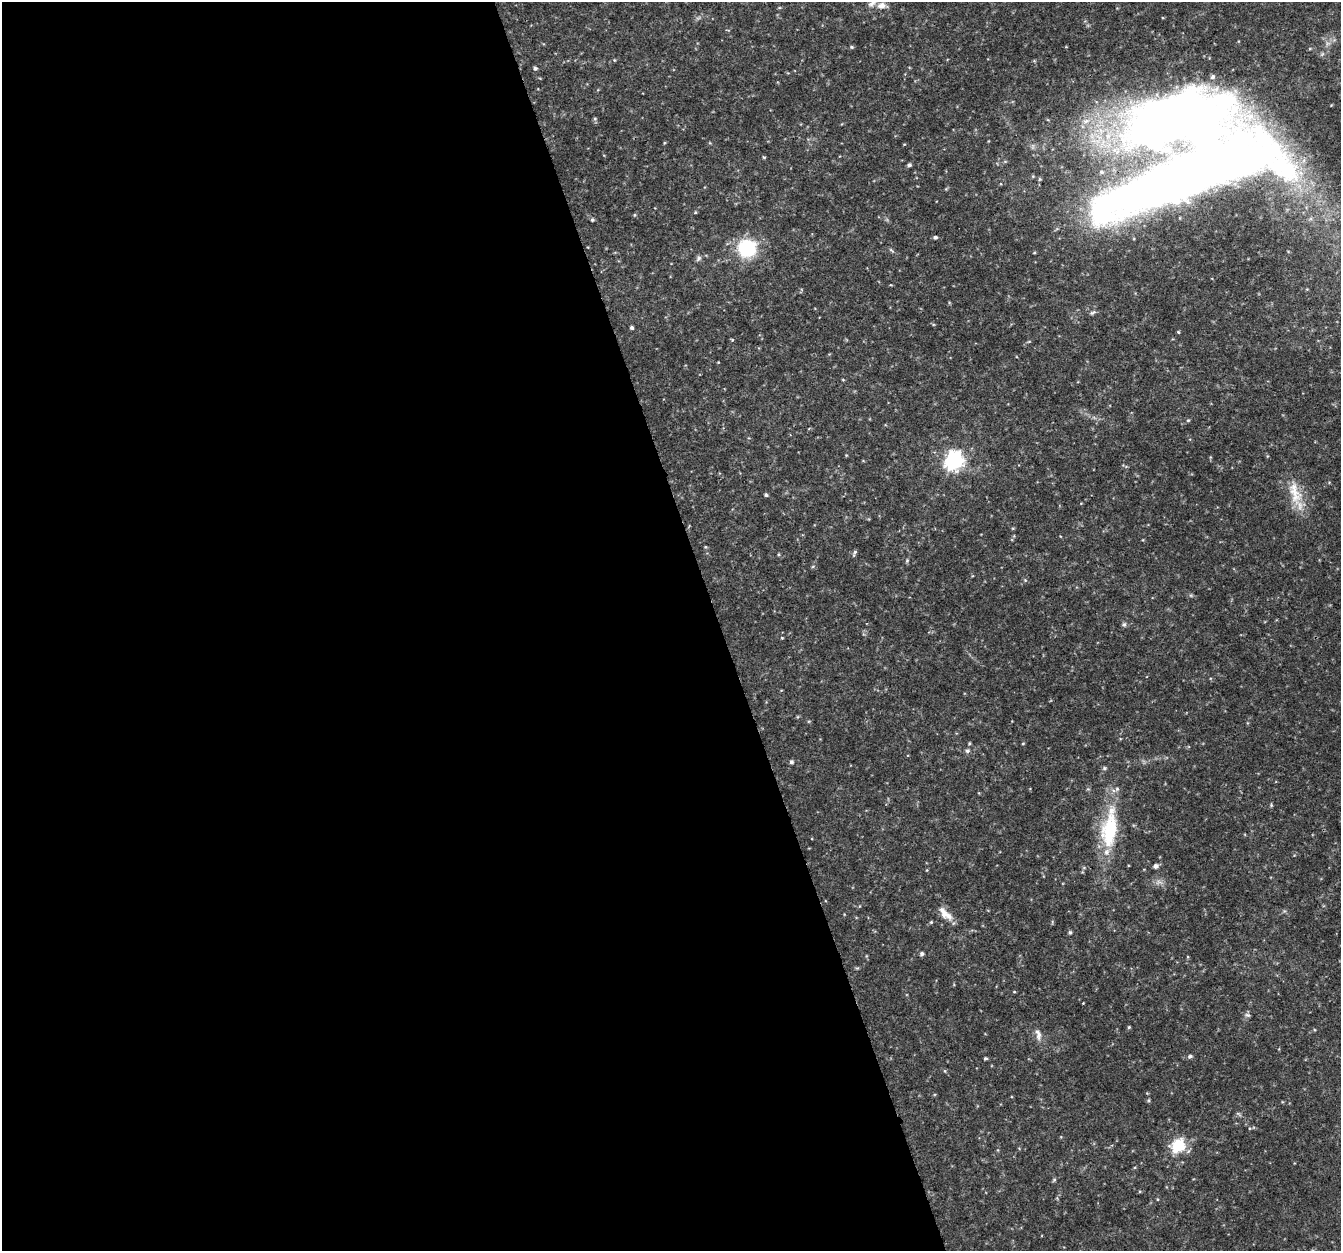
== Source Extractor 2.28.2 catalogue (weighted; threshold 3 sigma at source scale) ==
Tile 9 of 4 x 4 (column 1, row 3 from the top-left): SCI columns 5-1343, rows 1368-2616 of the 5362 x 5182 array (HDU 1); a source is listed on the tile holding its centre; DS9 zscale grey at full resolution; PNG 1343 x 1253 px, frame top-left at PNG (2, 2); no overlay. Shown black and unused: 54% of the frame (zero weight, under 3 of 4 exposures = <1% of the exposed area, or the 3 px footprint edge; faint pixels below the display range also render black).
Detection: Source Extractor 2.28.2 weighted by HDU 2 'WHT'; one run over the whole footprint, this tile lists its part. Background 0.0306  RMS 0.0034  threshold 0.0155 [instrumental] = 3 sigma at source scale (4.5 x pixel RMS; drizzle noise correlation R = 1.50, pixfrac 1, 0.0396/0.0396 arcsec/px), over >= 5 px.
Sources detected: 70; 1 inside a brighter object's white glare — not listed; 5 inside a brighter listed object's ellipse — not listed separately; the other 64 listed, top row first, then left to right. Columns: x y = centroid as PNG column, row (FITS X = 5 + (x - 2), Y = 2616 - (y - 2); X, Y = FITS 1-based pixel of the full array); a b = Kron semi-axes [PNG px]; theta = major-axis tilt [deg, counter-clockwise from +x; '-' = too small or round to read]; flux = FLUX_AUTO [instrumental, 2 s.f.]
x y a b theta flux
882 6 14 9 2 2.8
852 47 6 4 -27 0.46
614 60 4 4 - 0.32
535 68 5 5 - 0.57
1213 77 5 5 - 0.7
595 119 6 4 0 0.41
664 143 5 3 - 0.29
764 157 5 3 - 0.34
909 165 4 4 - 0.78
1033 176 4 4 - 0.38
1186 176 189 40 19 530
1040 179 5 5 - 0.47
695 212 4 4 - 0.34
634 215 5 3 - 0.36
592 220 5 4 - 0.57
935 237 5 4 - 0.75
747 248 13 12 - 29
698 258 8 6 42 0.92
1093 312 9 5 24 0.77
632 328 4 4 - 0.7
1178 332 4 3 - 0.37
732 340 5 3 - 0.34
1029 341 6 3 19 0.35
718 362 3 3 - 0.23
843 380 5 3 - 0.29
1188 420 5 4 - 0.38
954 460 8 7 - 140
1295 493 38 15 -75 9.4
766 495 5 4 - 0.55
705 547 4 4 - 0.36
854 553 9 4 68 0.71
778 554 5 3 - 0.36
907 561 6 4 70 0.49
813 566 6 3 20 0.4
1025 580 5 4 - 0.43
1124 624 7 5 88 0.71
782 638 4 4 - 0.32
1023 743 4 3 - 0.34
967 751 7 6 - 0.84
791 762 5 4 - 0.88
1104 768 6 5 - 0.6
1271 805 4 4 - 0.41
1109 829 49 18 83 26
1156 866 5 5 - 1.3
1084 868 6 4 -19 0.42
927 870 5 3 - 0.29
1159 882 11 7 -2 1.6
944 912 17 9 -61 3.3
931 922 5 4 - 0.4
1070 932 5 4 - 0.6
922 954 5 4 - 0.79
1014 992 5 3 - 0.3
1083 1003 3 3 - 0.21
1248 1015 8 5 -25 0.77
1129 1027 4 4 - 0.42
1039 1035 14 7 85 2
1190 1056 6 5 - 0.79
985 1058 4 4 - 0.56
945 1071 6 3 -71 0.35
1149 1100 5 3 - 0.38
1238 1114 10 3 -40 0.56
1179 1145 7 6 - 49
1054 1180 6 4 44 0.49
1157 1199 5 3 - 0.3
Overlapping masked pixels (flux is a lower limit): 1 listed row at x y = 1186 176